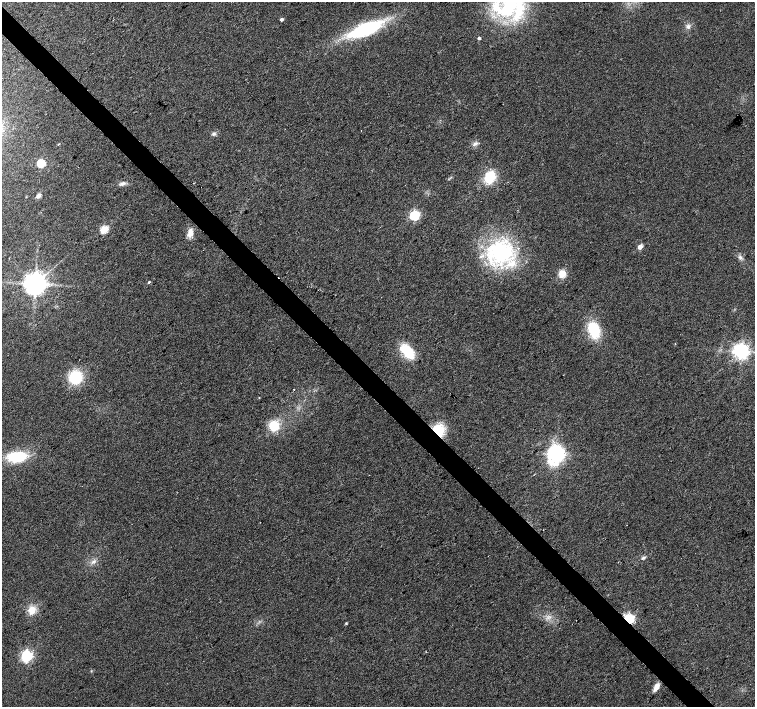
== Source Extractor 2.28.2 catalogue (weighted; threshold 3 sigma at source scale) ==
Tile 11 of 4 x 4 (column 3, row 3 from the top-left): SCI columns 3016-4520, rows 1628-3036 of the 6026 x 6007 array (HDU 1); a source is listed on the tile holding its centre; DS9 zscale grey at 2 x 2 block average (1 PNG px = mean of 2 x 2 image px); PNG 757 x 709 px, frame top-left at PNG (2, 2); no overlay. Shown black and unused: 4% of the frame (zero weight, under 2 of 3 exposures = <1% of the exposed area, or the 3 px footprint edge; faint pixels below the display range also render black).
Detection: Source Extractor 2.28.2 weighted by HDU 2 'WHT'; one run over the whole footprint, this tile lists its part. Background 0.0157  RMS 0.0077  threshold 0.0345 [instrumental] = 3 sigma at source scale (4.5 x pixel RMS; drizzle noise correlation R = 1.50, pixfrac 1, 0.0396/0.0396 arcsec/px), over >= 5 px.
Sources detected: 46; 3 cosmic-ray / hot-pixel residue — not listed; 4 inside a brighter listed object's ellipse — not listed separately; the other 39 listed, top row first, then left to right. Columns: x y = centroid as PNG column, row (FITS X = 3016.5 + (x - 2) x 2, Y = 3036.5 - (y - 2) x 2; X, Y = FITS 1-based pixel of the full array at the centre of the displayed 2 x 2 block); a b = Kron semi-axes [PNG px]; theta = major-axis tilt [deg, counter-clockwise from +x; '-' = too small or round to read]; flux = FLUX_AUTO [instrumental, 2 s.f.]
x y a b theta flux
509 7 38 21 43 160
282 19 3 2 - 5.5
688 26 6 6 - 6
365 29 42 14 22 150
479 38 3 2 - 4.6
214 134 6 4 40 4.1
58 144 3 2 - 1.3
475 144 7 4 22 5.6
41 163 3 3 - 120
490 177 12 10 61 53
122 184 9 4 16 5.8
38 196 5 4 - 6.4
415 215 4 3 - 210
104 229 3 3 - 98
190 233 11 6 82 15
640 247 3 3 - 23
500 252 37 28 7 190
740 258 5 4 - 4.6
562 274 9 7 78 20
149 282 3 2 - 2.8
35 284 5 5 - 2000
594 330 12 8 -72 92
675 344 2 2 - 0.83
407 351 15 9 -49 66
741 351 4 4 - 900
75 377 12 11 - 75
294 389 2 2 - 4.6
259 398 3 2 - 0.84
274 426 10 9 - 45
438 431 10 8 -64 74
557 454 6 5 - 810
17 457 18 10 5 82
643 558 6 4 21 3.9
93 561 8 4 37 5.7
32 610 10 9 - 20
629 619 3 3 - 250
346 623 3 3 - 1.9
26 656 4 4 - 330
656 687 10 5 61 12
Overlapping masked pixels (flux is a lower limit): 2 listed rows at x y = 438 431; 629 619
Isophote crosses this tile's border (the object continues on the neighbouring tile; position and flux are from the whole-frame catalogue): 1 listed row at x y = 509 7